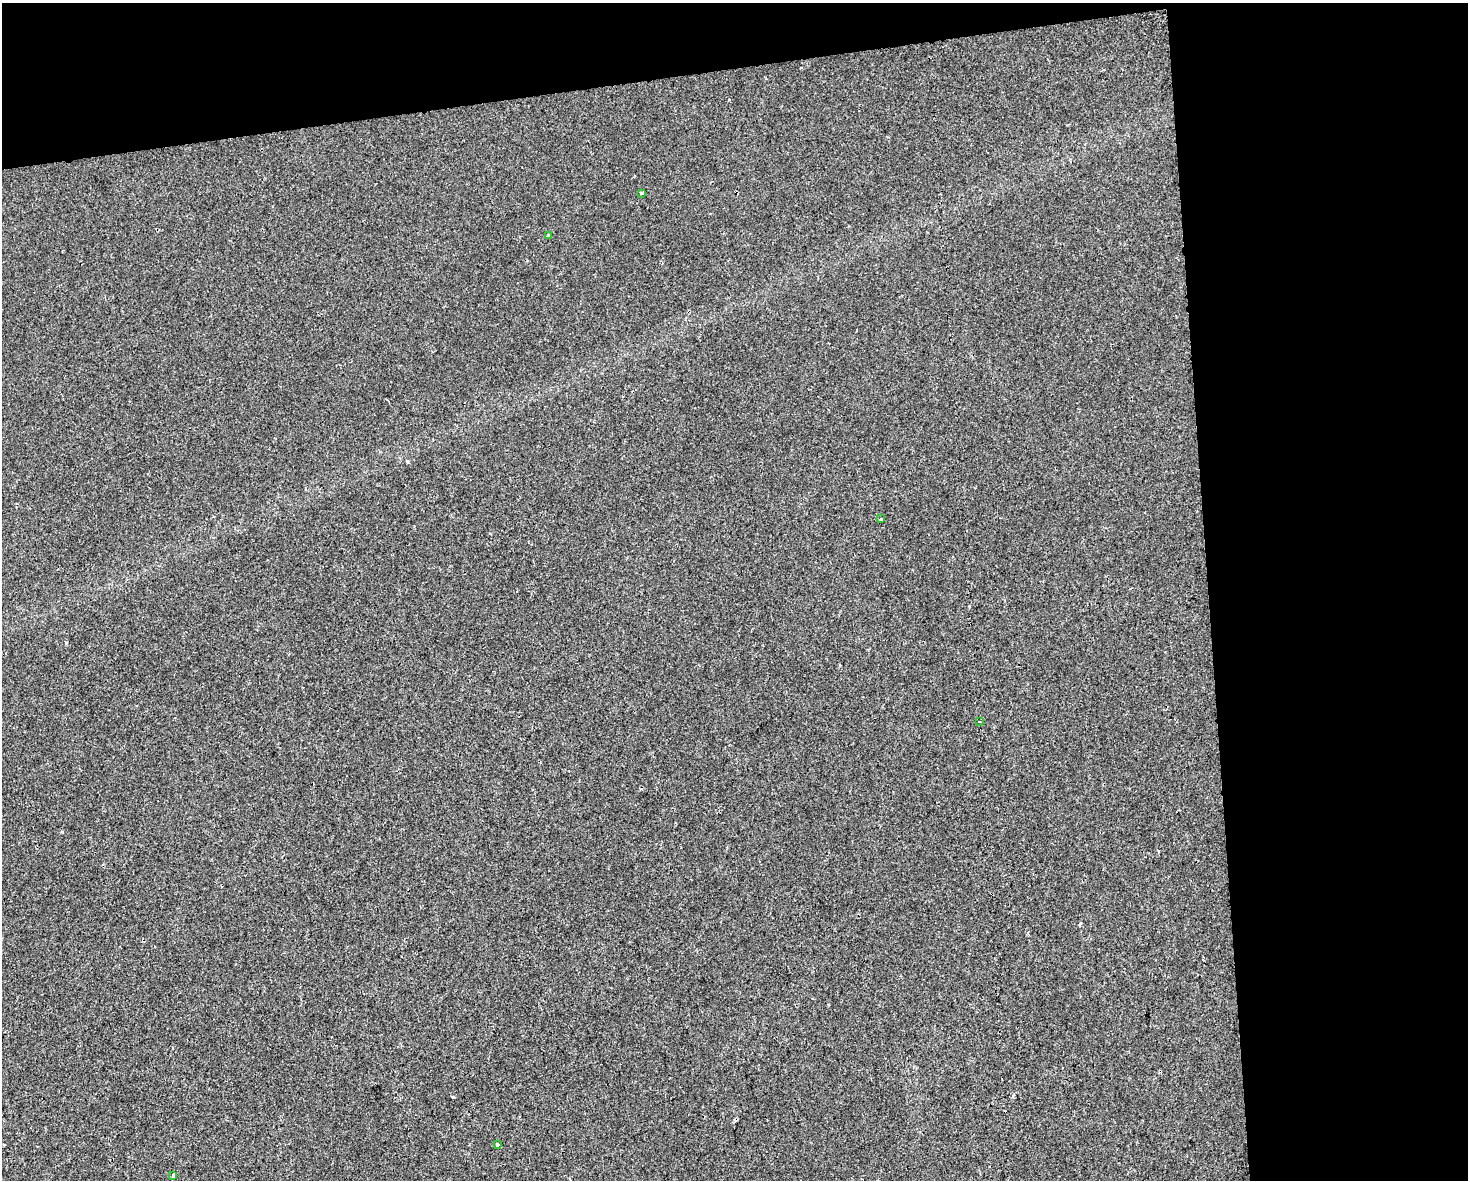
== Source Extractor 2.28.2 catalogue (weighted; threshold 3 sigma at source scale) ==
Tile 3 of 3 x 4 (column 3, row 1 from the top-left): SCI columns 2948-4413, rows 3534-4711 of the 4473 x 4711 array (HDU 1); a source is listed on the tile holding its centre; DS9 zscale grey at full resolution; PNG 1470 x 1182 px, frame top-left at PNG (2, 3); each listed source drawn as its Kron ellipse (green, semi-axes under 4 px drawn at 4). Shown black and unused: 24% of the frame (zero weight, under 2 of 3 exposures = <1% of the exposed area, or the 3 px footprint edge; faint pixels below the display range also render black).
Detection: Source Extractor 2.28.2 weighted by HDU 2 'WHT'; one run over the whole footprint, this tile lists its part. Background -6.59e-04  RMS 0.0042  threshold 0.0191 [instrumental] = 3 sigma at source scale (4.5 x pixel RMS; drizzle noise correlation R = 1.50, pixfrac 1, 0.0396/0.0396 arcsec/px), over >= 5 px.
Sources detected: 7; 1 cosmic-ray / hot-pixel residue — neither listed nor drawn; the other 6 listed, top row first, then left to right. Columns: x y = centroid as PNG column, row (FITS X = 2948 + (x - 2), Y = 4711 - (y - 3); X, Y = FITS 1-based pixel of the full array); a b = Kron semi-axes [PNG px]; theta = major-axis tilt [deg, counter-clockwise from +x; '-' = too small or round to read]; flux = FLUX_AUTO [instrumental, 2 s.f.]
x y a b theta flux
641 193 4 3 - 0.76
548 235 4 3 - 0.33
880 519 3 3 - 0.95
979 721 4 2 - 0.34
497 1145 3 3 - 0.69
173 1175 3 3 - 0.59